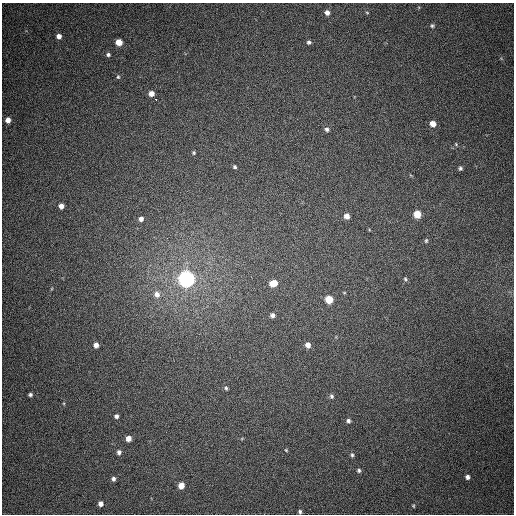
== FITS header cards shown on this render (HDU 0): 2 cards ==
NAXIS1  =                  512
NAXIS2  =                  512

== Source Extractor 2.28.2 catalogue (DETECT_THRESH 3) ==
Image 512 x 512 px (HDU 0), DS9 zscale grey, 1 PNG px = 1 image px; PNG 516 x 516 px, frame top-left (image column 1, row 512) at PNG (2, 3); no overlay
Background 390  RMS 9.8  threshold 29.3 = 3 sigma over >= 5 px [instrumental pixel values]
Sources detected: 46; all 46 listed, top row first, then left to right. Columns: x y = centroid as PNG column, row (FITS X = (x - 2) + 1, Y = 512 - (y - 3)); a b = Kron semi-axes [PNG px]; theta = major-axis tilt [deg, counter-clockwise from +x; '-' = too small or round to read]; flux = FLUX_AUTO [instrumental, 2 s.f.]
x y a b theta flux
367 12 5 3 - 570
327 13 5 5 - 3500
432 26 6 6 - 1300
59 36 5 5 - 3500
119 42 5 5 - 9700
309 42 5 5 - 1500
108 54 6 5 - 1400
118 77 6 5 - 990
151 93 5 5 - 5000
156 99 3 3 - 17000
8 120 5 4 - 4600
433 124 5 5 - 6700
327 129 6 5 - 1900
456 144 5 4 - 780
194 153 4 4 - 940
235 167 4 3 - 1100
460 168 4 4 - 1400
61 206 5 5 - 3500
417 214 6 5 - 15000
347 216 5 5 - 4600
141 219 6 6 - 2700
426 241 6 4 75 1000
186 279 7 6 - 410000
405 279 5 4 - 890
273 283 8 6 14 9000
157 294 9 8 - 4400
329 299 6 5 - 16000
272 315 5 5 - 2400
96 345 5 4 - 3400
308 345 6 5 - 4400
226 388 5 4 - 1000
30 395 4 4 - 1400
331 396 6 5 - 1400
116 416 4 4 - 1900
348 421 5 5 - 1800
128 438 5 5 - 5000
286 450 4 3 - 620
119 452 6 5 - 2000
352 455 6 4 -80 1200
359 470 5 5 - 1200
467 477 4 4 - 2200
113 479 5 4 - 1900
181 485 6 5 - 6800
100 504 5 4 - 3100
413 506 6 4 -88 760
300 512 5 4 - 1300
At the frame edge (FLAGS 8, measured only in part): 1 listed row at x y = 300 512